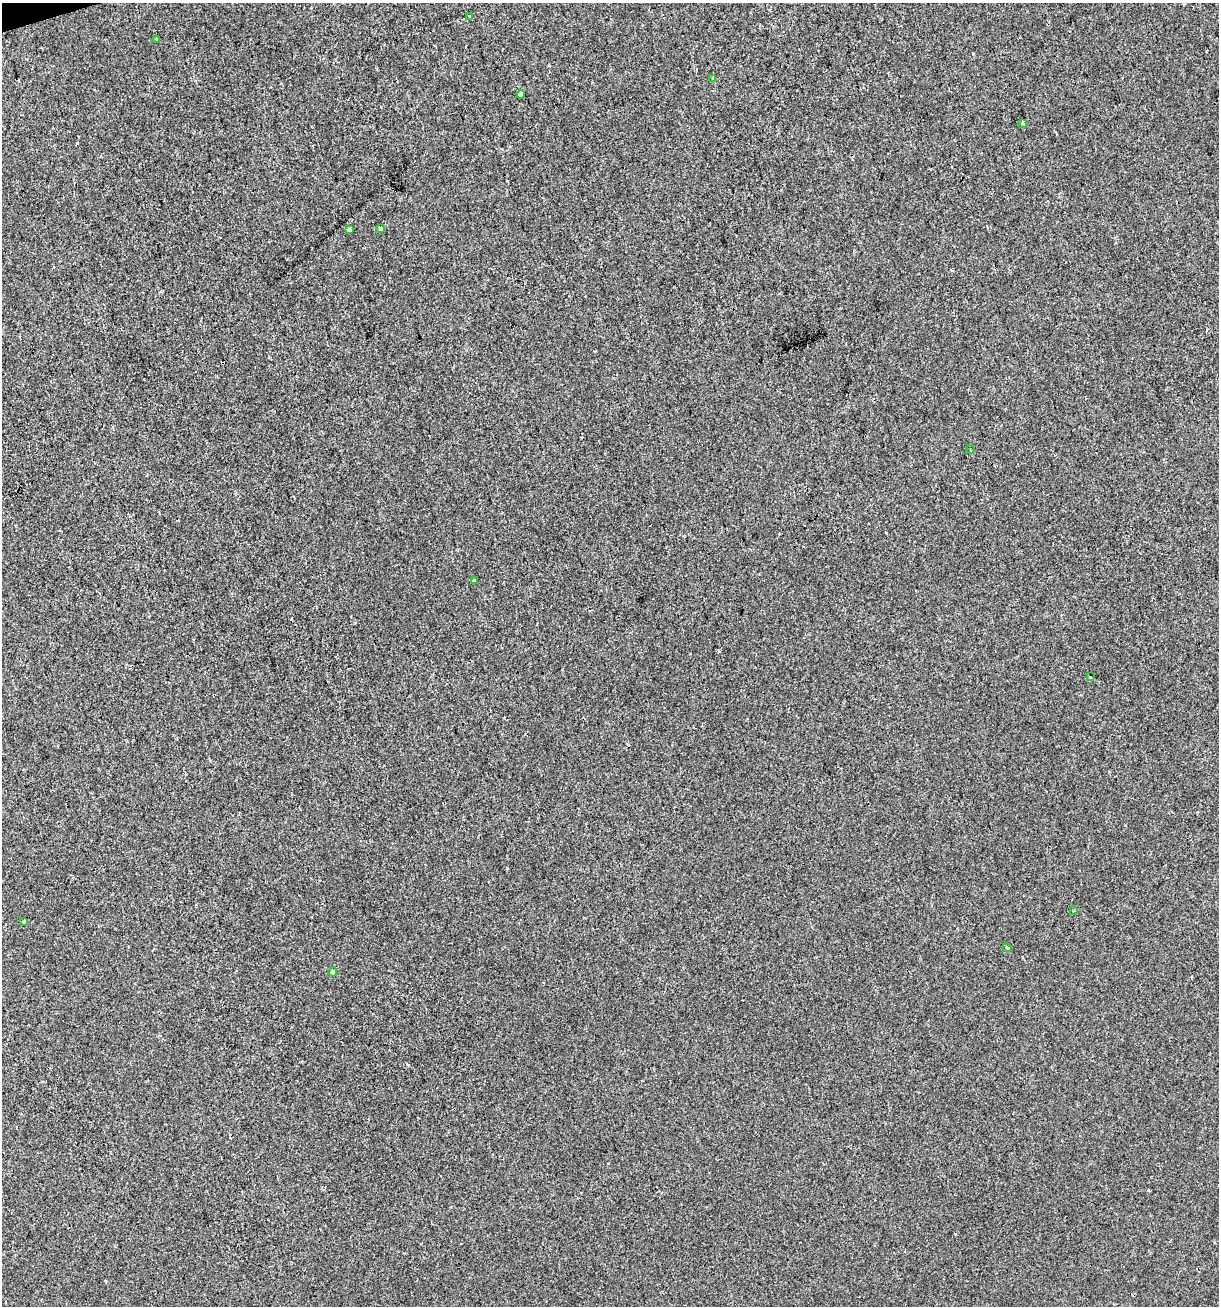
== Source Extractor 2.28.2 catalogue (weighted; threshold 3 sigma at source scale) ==
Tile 11 of 4 x 4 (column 3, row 3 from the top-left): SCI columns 2487-3703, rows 1305-2608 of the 5022 x 5216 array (HDU 1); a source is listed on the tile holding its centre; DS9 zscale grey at full resolution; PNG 1221 x 1308 px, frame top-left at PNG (2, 3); each listed source drawn as its Kron ellipse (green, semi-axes under 4 px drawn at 4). Shown black and unused: <1% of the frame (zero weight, under 2 of 3 exposures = <1% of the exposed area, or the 3 px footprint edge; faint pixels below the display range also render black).
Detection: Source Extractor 2.28.2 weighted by HDU 2 'WHT'; one run over the whole footprint, this tile lists its part. Background 5.62e-04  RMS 0.0042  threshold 0.0189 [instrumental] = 3 sigma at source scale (4.5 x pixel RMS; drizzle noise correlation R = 1.50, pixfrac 1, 0.0396/0.0396 arcsec/px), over >= 5 px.
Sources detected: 15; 1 cosmic-ray / hot-pixel residue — neither listed nor drawn; the other 14 listed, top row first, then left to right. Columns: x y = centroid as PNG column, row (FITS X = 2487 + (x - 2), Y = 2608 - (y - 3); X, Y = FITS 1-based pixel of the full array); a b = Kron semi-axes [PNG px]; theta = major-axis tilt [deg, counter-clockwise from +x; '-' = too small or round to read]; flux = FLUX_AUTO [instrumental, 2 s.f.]
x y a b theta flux
470 16 3 3 - 0.7
156 39 3 2 - 0.54
713 78 3 3 - 1
521 94 4 3 - 3.4
1023 123 4 3 - 1.5
381 228 4 3 - 1.7
350 229 3 3 - 8.2
970 450 5 3 - 0.59
474 581 3 3 - 1.4
1090 677 3 3 - 0.51
1074 911 3 2 - 0.37
24 921 3 3 - 1.9
1007 948 4 4 - 0.54
333 972 4 4 - 0.88